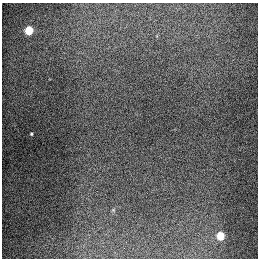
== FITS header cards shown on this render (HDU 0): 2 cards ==
NAXIS1  =                  256
NAXIS2  =                  256

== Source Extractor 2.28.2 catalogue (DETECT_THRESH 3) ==
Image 256 x 256 px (HDU 0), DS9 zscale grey, 1 PNG px = 1 image px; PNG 260 x 260 px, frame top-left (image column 1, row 256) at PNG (2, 3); no overlay
Background 1300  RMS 27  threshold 82.1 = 3 sigma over >= 5 px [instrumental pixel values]
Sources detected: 3; all 3 listed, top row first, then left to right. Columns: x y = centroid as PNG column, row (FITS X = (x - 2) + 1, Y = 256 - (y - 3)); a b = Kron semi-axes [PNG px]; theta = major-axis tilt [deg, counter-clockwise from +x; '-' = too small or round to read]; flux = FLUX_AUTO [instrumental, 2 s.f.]
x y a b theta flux
29 30 5 5 - 92000
31 134 3 2 - 2100
220 236 5 5 - 67000